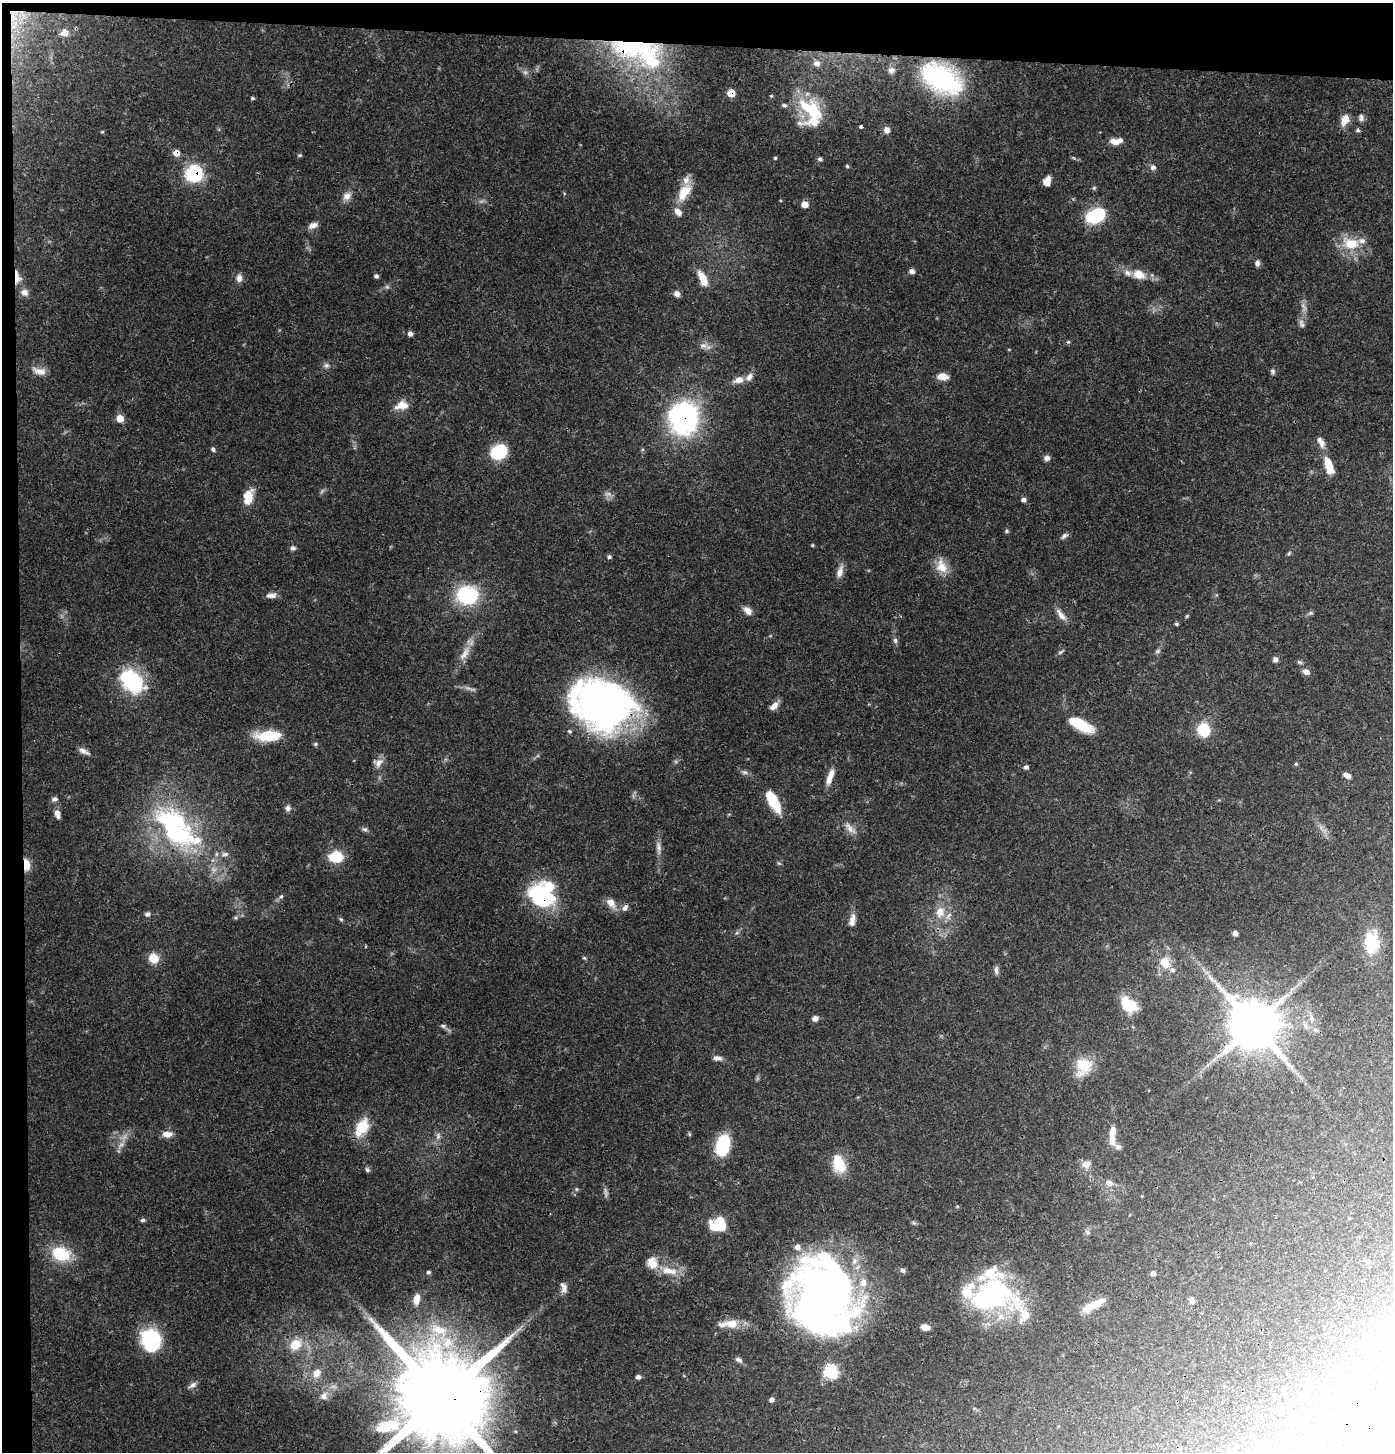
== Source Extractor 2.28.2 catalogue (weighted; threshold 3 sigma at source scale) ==
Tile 1 of 3 x 3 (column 1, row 1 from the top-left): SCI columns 213-1603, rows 2900-4349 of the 4599 x 4356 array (HDU 1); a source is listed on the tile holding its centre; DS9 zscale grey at full resolution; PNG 1395 x 1454 px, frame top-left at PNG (2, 3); no overlay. Shown black and unused: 4% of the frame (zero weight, under 3 of 4 exposures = <1% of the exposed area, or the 3 px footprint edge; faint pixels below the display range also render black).
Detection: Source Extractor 2.28.2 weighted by HDU 2 'WHT'; one run over the whole footprint, this tile lists its part. Background 0.0822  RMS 0.0034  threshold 0.0153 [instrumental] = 3 sigma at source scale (4.5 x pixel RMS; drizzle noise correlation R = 1.50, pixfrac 1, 0.0396/0.0396 arcsec/px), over >= 5 px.
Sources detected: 199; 5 too faint to see at this stretch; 7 inside a brighter object's white glare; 1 cosmic-ray / hot-pixel residue — not listed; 19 inside a brighter listed object's ellipse — not listed separately; the other 167 listed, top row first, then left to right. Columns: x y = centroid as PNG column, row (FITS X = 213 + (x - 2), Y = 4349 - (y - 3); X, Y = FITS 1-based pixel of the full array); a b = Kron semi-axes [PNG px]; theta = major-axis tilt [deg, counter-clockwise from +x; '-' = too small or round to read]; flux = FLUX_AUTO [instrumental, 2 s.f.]
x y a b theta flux
65 33 10 8 6 1.8
638 47 73 30 -6 55
817 63 9 8 - 2.1
891 70 11 10 - 2.1
941 79 47 28 -29 50
731 93 6 5 - 5.8
252 98 5 4 - 0.47
811 112 42 30 -74 22
1361 118 10 6 84 1.1
1345 120 13 8 65 4
861 127 3 3 - 1.1
887 130 8 7 - 1.7
1358 130 6 5 - 0.61
102 132 5 3 - 0.32
1114 142 12 7 -23 2.6
176 153 7 6 - 2.4
300 155 6 4 7 0.43
775 158 4 4 - 0.4
820 159 5 5 - 0.73
847 166 5 4 - 0.43
1153 167 7 7 - 1.2
194 174 8 8 - 65
1047 181 10 7 71 2.8
1094 188 6 5 - 0.52
684 192 26 13 58 7.2
347 196 12 9 44 2.3
804 204 7 6 - 2.7
1095 215 18 12 26 22
313 225 13 7 19 1.9
1351 243 23 15 -12 8.9
1257 263 8 6 83 1
912 271 6 5 - 1.4
1139 274 17 12 -18 4.9
376 276 5 4 - 0.77
17 277 17 6 -85 3
239 278 11 8 85 1.7
703 279 19 8 -64 5
387 287 7 4 -18 0.58
25 292 9 8 - 1.7
677 294 8 7 - 1.3
1302 324 13 6 -75 1.3
410 334 6 5 - 1.2
703 345 13 7 -2 1.9
326 365 8 7 - 1.1
39 371 19 9 -13 2.8
1273 371 7 6 - 0.76
943 376 11 7 -3 3.6
738 380 14 8 17 2.6
402 405 18 10 13 3.9
120 418 8 7 - 3.1
684 419 15 13 88 140
1322 443 13 9 85 2.1
213 449 6 5 - 0.67
499 452 14 11 29 20
1047 458 7 7 - 1.2
1329 465 18 8 -70 7
248 497 19 11 77 5.4
1023 500 6 5 - 1.1
1006 531 5 5 - 0.54
1064 536 11 5 35 1.1
812 545 4 4 - 0.35
293 548 7 6 - 0.87
1289 553 7 4 46 0.5
609 557 5 5 - 0.7
941 566 20 14 -67 5.1
840 572 18 7 75 2.4
271 595 14 6 2 1.7
467 595 17 13 -1 34
748 611 12 8 -45 2.3
1061 615 19 7 -52 2.5
1187 616 5 4 - 0.4
1176 624 5 4 - 0.51
895 640 8 6 -75 0.87
1158 651 8 5 27 0.74
1060 652 8 4 34 0.69
465 653 24 8 57 4.1
1275 660 6 6 - 1.3
1300 662 8 4 -24 0.66
1306 672 8 6 -22 1.9
132 682 30 23 -37 22
774 706 12 7 40 2.3
603 707 57 39 -30 160
1083 726 23 12 -26 8.1
1204 730 10 9 - 14
268 736 29 11 3 11
315 744 5 5 - 0.51
84 751 16 6 -26 1.7
378 762 13 11 27 2.3
1296 764 5 3 - 0.37
1026 767 5 5 - 0.95
744 772 8 6 -15 0.96
1347 775 8 5 -26 1.9
830 776 22 7 70 3.5
54 799 7 6 - 1
774 803 22 11 -57 9
288 808 7 7 - 1.2
57 813 11 6 -79 2
850 828 20 8 -50 2.6
364 829 8 6 -3 0.8
176 833 71 38 -39 62
658 846 14 7 -81 1.7
336 857 8 7 - 22
26 865 13 7 -85 4.1
542 895 25 24 - 35
281 896 6 5 - 0.64
611 903 15 10 -54 3.1
625 908 9 7 60 1.5
940 912 17 14 76 5.5
147 914 7 6 - 0.98
341 919 6 4 -3 0.44
852 920 18 8 81 2.6
1235 933 5 4 - 1.5
1371 942 27 16 -90 11
153 958 10 9 - 5.4
584 958 6 4 -42 0.43
1165 962 19 15 -70 6.3
996 970 12 5 -89 1.1
1128 1005 14 10 -38 15
1312 1018 8 5 -71 1.1
815 1019 6 6 - 1.8
1253 1024 15 13 -32 1700
1305 1025 8 5 -59 0.97
443 1026 7 5 -42 0.7
717 1058 11 6 -5 1.5
1083 1066 18 15 61 11
362 1127 24 14 60 8.8
167 1134 12 7 1 2.6
689 1134 6 4 -72 0.39
438 1136 10 6 81 1.3
124 1137 10 5 54 1.6
1112 1140 16 9 -89 2.9
723 1145 18 11 77 22
839 1164 22 13 -71 8.7
1086 1164 11 10 - 2.8
367 1170 7 6 - 0.74
1109 1183 10 7 -24 2
576 1189 6 4 -71 0.4
142 1220 6 5 - 0.68
914 1223 7 4 -18 0.52
719 1224 12 9 5 18
1088 1232 8 5 -28 0.73
61 1254 23 17 -18 12
903 1270 6 5 - 0.94
669 1271 26 10 -10 5.7
428 1272 6 4 1 0.56
1153 1273 4 4 - 1.1
564 1287 13 7 -77 1.7
992 1295 54 36 -1 56
416 1299 11 7 79 3.3
825 1299 63 50 -70 270
1192 1301 7 6 - 1.2
1092 1306 23 8 26 5.5
729 1324 29 10 2 5.7
925 1327 9 6 -12 2.2
439 1330 31 17 -27 13
151 1339 22 19 -80 23
295 1345 15 12 36 6.8
739 1360 9 6 -27 1.3
1339 1370 7 7 - 1.5
831 1372 7 7 - 42
316 1373 15 11 61 4.1
638 1377 5 5 - 1
193 1385 12 6 33 1.4
324 1396 13 11 44 3
441 1398 31 22 -9 7400
771 1400 5 5 - 1.1
388 1426 33 15 14 11
Overlapping masked pixels (flux is a lower limit): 11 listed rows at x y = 638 47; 731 93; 176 153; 194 174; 17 277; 684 419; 603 707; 26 865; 542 895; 1253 1024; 441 1398
Isophote crosses this tile's border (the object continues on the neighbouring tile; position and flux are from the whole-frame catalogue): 1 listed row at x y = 441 1398